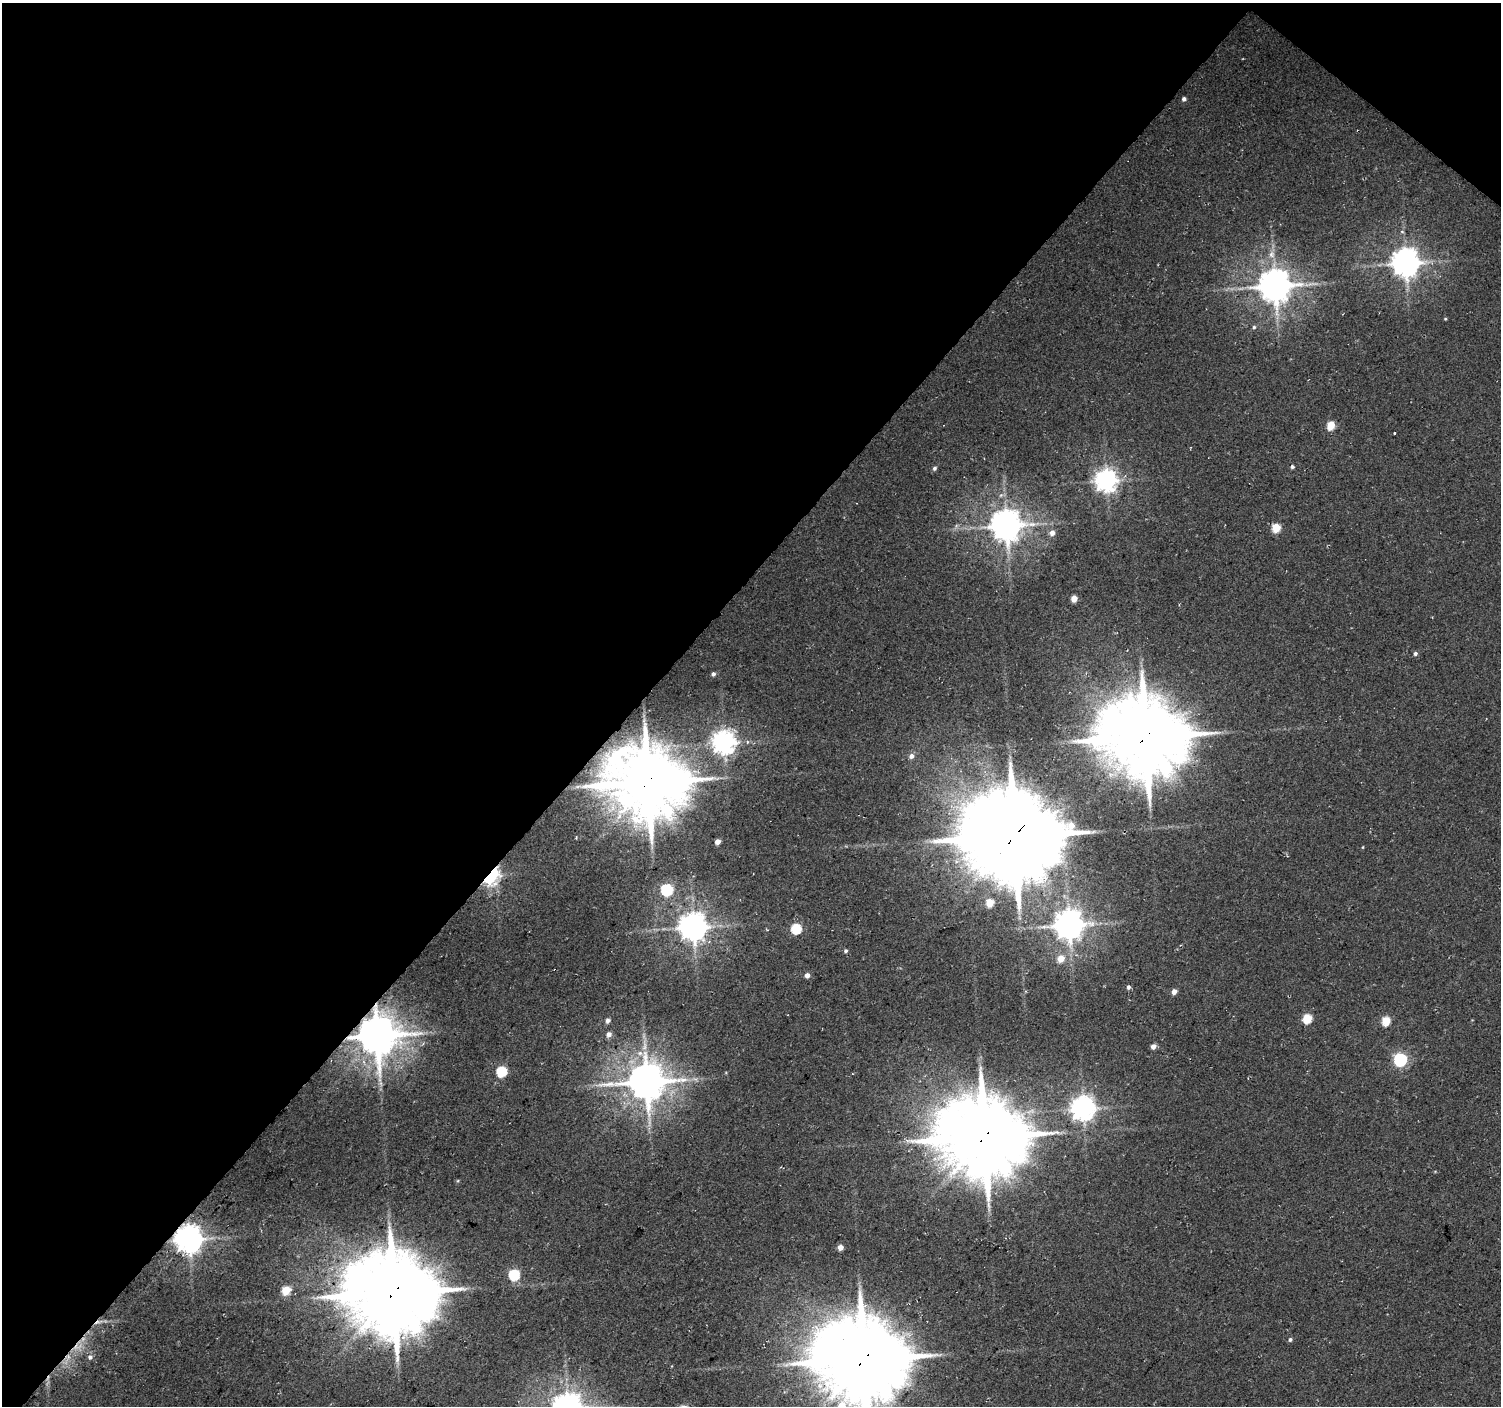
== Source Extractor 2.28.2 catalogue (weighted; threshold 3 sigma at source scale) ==
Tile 2 of 4 x 4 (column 2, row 1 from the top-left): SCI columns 1506-3004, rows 4449-5852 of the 6003 x 6026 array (HDU 1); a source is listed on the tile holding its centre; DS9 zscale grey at full resolution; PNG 1503 x 1408 px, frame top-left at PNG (2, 3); no overlay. Shown black and unused: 44% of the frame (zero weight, under 2 of 3 exposures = <1% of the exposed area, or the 3 px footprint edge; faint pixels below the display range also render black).
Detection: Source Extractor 2.28.2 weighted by HDU 2 'WHT'; one run over the whole footprint, this tile lists its part. Background 0.0266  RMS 0.0082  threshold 0.0367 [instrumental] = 3 sigma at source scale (4.5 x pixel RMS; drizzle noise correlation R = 1.50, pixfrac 1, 0.0396/0.0396 arcsec/px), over >= 5 px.
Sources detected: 59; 3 too faint to see at this stretch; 1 cosmic-ray / hot-pixel residue — not listed; the other 55 listed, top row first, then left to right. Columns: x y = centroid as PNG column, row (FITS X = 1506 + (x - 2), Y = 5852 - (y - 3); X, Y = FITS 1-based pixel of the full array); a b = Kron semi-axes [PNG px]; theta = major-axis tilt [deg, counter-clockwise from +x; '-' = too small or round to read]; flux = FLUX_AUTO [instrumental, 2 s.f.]
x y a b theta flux
1184 99 4 4 - 2.6
1272 254 10 9 - 5.8
1405 263 9 8 - 1200
1275 286 10 10 - 1900
1445 319 4 4 - 0.8
1254 327 5 5 - 1.4
1331 425 5 5 - 25
1394 433 3 3 - 1.5
1292 466 4 4 - 2
934 468 6 5 - 2.1
1106 480 8 7 - 650
1006 525 9 9 - 1600
1276 528 5 5 - 28
1052 533 6 5 - 5.1
1074 598 5 4 - 12
1415 654 5 4 - 2.1
713 674 5 5 - 2.5
1145 737 28 25 -20 7400
724 742 8 8 - 740
912 756 7 6 - 3.4
648 782 25 22 -17 6200
1014 836 33 29 -14 11000
717 841 4 4 - 6.3
1363 847 4 3 - 0.67
490 876 8 5 48 370
667 889 6 6 - 89
989 903 5 5 - 22
1069 925 9 9 - 1400
693 927 9 8 - 1200
796 928 6 5 - 51
846 951 4 4 - 1.7
1061 958 6 6 - 13
807 975 4 4 - 5.5
1128 987 6 5 - 2
1174 992 5 4 - 5.5
1307 1018 5 5 - 37
608 1020 5 4 - 3.6
1386 1021 5 5 - 30
609 1034 5 5 - 4.5
377 1035 12 12 - 3000
1153 1046 5 5 - 4.9
1400 1060 6 6 - 160
501 1071 6 5 - 60
647 1082 12 11 - 2500
1083 1108 8 8 - 800
984 1137 29 25 -15 7300
189 1239 8 8 - 1200
840 1247 4 4 - 7.9
514 1275 6 5 - 78
286 1290 5 5 - 30
393 1292 30 27 -9 7700
1290 1339 5 4 - 1.7
77 1347 16 9 21 11
90 1357 6 6 - 3
863 1359 31 28 -10 8300
Overlapping masked pixels (flux is a lower limit): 10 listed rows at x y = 1145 737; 648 782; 1014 836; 490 876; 377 1035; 984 1137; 189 1239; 393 1292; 77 1347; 863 1359
Isophote crosses this tile's border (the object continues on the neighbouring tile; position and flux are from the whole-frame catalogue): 1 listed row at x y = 863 1359